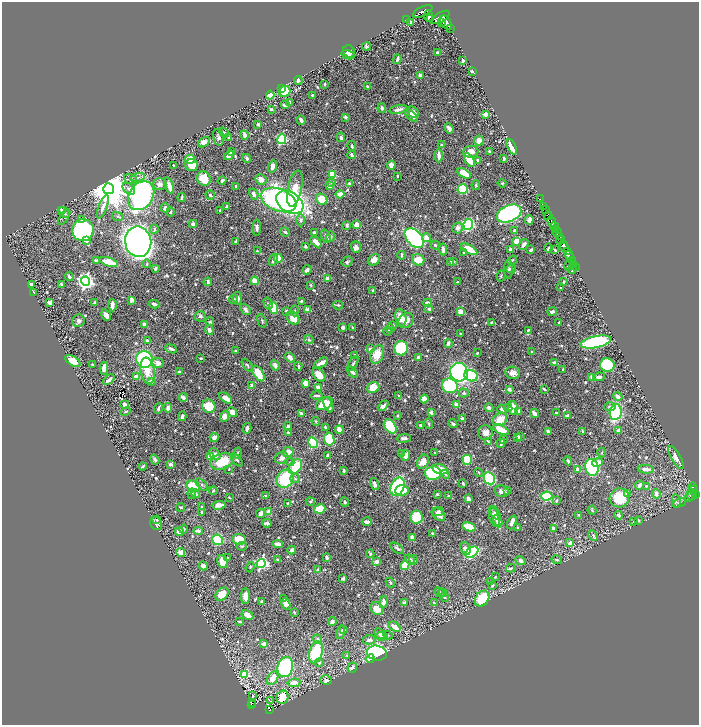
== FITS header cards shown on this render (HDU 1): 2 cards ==
NAXIS1  =                 1394
NAXIS2  =                 1446

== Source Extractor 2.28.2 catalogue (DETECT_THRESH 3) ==
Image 1394 x 1446 px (HDU 1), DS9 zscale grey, zoomed out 1/2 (1 PNG px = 2 x 2 image px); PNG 701 x 727 px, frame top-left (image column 2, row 1446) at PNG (2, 2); each listed source drawn as its Kron ellipse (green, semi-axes under 4 px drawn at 4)
Background 0.681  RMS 0.0086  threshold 0.0258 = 3 sigma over >= 5 px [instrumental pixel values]
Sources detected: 837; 22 cannot appear on this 1/2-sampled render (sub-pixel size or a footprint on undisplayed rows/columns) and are neither listed nor drawn; of the other 815, the 500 brightest by FLUX_AUTO listed and drawn (315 fainter detections omitted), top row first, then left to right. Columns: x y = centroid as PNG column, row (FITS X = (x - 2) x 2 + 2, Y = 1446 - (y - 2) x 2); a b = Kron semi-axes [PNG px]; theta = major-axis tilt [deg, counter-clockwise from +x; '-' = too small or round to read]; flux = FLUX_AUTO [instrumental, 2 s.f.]
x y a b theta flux
423 11 10 5 26 980
428 16 5 4 - 430
440 17 10 5 29 2700
406 19 2 1 - 8.2
431 19 2 1 - 75
410 22 3 2 - 3.5
441 22 2 2 - 190
446 23 8 5 -55 2000
451 29 2 1 - 71
367 47 4 3 - 3.5
349 51 6 5 - 6.9
437 52 4 3 - 2.7
348 55 7 4 -12 6.4
397 59 5 2 - 3.8
463 61 2 2 - 11
472 71 3 2 - 7.7
420 75 4 3 - 6.5
298 80 4 2 - 6.4
325 84 2 2 - 1.9
368 87 4 2 - 2.8
281 88 4 3 - 51
285 92 6 5 - 46
270 95 4 4 - 36
312 95 2 2 - 2.6
290 102 3 3 - 2
285 105 5 4 - 4
382 108 5 3 - 3.8
271 109 4 3 - 2.4
398 109 9 3 11 8.4
413 112 6 4 -46 9.3
486 114 3 3 - 16
411 115 8 3 -42 9.7
345 117 4 3 - 4.1
301 120 5 3 - 5.9
258 124 3 2 - 6.5
449 128 5 3 - 7.1
224 132 5 3 - 2.7
245 135 4 3 - 9.1
218 137 8 5 -76 6.3
229 137 3 3 - 2.7
341 137 5 3 - 6.9
282 139 5 4 - 130
479 141 5 4 - 9
204 142 6 4 36 18
441 145 2 2 - 3.4
352 146 5 3 - 3.9
512 147 8 3 -64 22
231 151 3 2 - 6
489 151 2 2 - 2.1
471 152 8 6 8 17
229 155 5 4 - 13
352 155 4 3 - 5.8
439 155 7 3 -88 10
247 158 4 3 - 5.2
504 158 3 2 - 3
190 159 5 4 - 26
469 160 7 4 -57 37
478 160 4 3 - 3.8
173 165 3 2 - 2.1
192 165 6 6 - 23
391 165 4 4 - 12
272 167 6 4 74 9.6
464 173 7 4 -30 32
332 174 4 3 - 40
397 176 3 2 - 2.1
138 178 7 4 13 4.2
204 178 8 6 -60 43
130 179 6 4 -16 4.4
261 179 6 5 - 15
222 181 4 3 - 4.6
331 182 4 3 - 2
349 183 3 3 - 3.5
502 183 4 3 - 1.9
160 184 7 6 - 10
169 185 9 3 -68 19
476 185 5 3 - 2.5
235 186 2 2 - 3.1
330 186 4 3 - 8.3
295 188 18 7 78 41
109 189 5 5 - 6900
129 189 7 5 -45 6
463 189 5 4 - 110
254 194 6 3 -62 10
340 194 4 3 - 22
210 195 5 3 - 4.5
141 196 15 12 55 600
182 197 4 2 - 3
322 199 6 5 - 39
540 199 2 1 - 11
279 200 18 11 -22 400
290 202 15 10 -32 570
227 206 4 2 - 2.5
103 207 12 4 69 8.9
544 207 2 1 - 19
165 208 4 3 - 6.6
62 210 4 3 - 9.6
220 210 2 2 - 4.2
546 210 3 1 - 34
170 212 5 3 - 3.5
64 213 6 3 -54 3
509 214 13 8 23 600
118 216 6 3 -17 2.6
548 216 4 3 - 730
64 217 9 3 58 3
82 219 4 4 - 5.6
301 220 6 4 89 4.1
529 220 5 3 - 5.4
552 221 5 2 - 440
193 224 4 4 - 4.1
357 224 4 3 - 14
468 224 5 4 - 170
347 225 3 2 - 5.3
554 227 4 3 - 120
257 228 8 3 88 4.7
457 228 5 5 - 7.1
154 229 4 3 - 2.9
555 229 3 1 - 45
83 230 11 10 - 300
514 230 2 2 - 6.7
285 232 5 3 - 2.1
314 232 3 3 - 3.7
557 232 5 2 - 340
326 236 7 3 -69 7.3
560 236 3 1 - 120
330 237 5 3 - 2.5
414 238 11 7 -46 260
426 238 5 4 - 14
561 240 4 3 - 370
87 241 2 2 - 11
236 241 4 3 - 2.4
517 241 3 3 - 27
138 242 15 13 -81 2400
316 242 6 3 -44 20
435 245 5 3 - 3.2
523 245 6 3 55 6
305 246 3 2 - 4
564 246 6 3 -62 1000
356 247 6 5 - 8.6
548 248 4 2 - 3
443 249 6 3 -85 8.2
469 249 9 3 -31 32
510 249 3 2 - 5
531 250 3 2 - 4.8
555 250 3 2 - 2.8
257 251 3 2 - 2.1
567 251 2 2 - 230
463 252 3 3 - 1.9
402 255 4 2 - 3.2
569 255 5 3 - 600
278 258 4 3 - 26
273 260 6 3 66 5.1
374 260 6 5 - 16
418 260 6 5 - 28
512 260 5 3 - 2.2
572 260 3 2 - 160
96 261 4 3 - 3.1
109 262 9 3 -18 27
347 262 6 5 - 3.5
450 262 3 3 - 3.4
453 262 3 3 - 2.9
147 264 4 3 - 2.2
574 264 2 1 - 33
569 265 5 2 - 4.2
155 268 4 3 - 4
576 268 2 1 - 24
509 269 10 3 -89 3.3
511 269 5 4 - 2.9
572 269 5 3 - 3.9
307 270 5 3 - 6.1
501 276 5 3 - 2
69 277 4 3 - 4
328 279 4 3 - 13
85 281 4 4 - 680
254 281 4 3 - 16
208 282 4 2 - 4.3
457 282 2 2 - 2.7
564 282 4 2 - 2.7
61 284 3 2 - 2.3
31 285 3 3 - 10
311 285 3 3 - 2
561 288 2 2 - 2.3
373 290 2 2 - 3.9
34 292 2 2 - 3.2
238 298 7 4 -86 6.7
233 299 4 3 - 2.8
132 300 3 3 - 13
301 301 3 2 - 2.2
50 302 4 4 - 13
95 302 3 2 - 2.3
268 303 6 4 -73 3.1
428 303 4 3 - 8.8
154 304 5 3 - 6.5
112 305 6 3 -87 12
338 305 5 3 - 2.8
274 308 6 4 -71 67
246 309 6 3 -52 5.9
429 309 3 3 - 3.7
308 310 4 3 - 11
286 311 3 3 - 2.6
295 311 5 2 - 2
461 312 4 3 - 21
552 312 4 3 - 6.2
106 315 6 3 -60 8.6
200 316 5 5 - 3.8
401 317 8 5 -80 20
293 318 7 5 -51 25
406 320 8 7 - 12
79 321 6 6 - 5.6
262 321 7 3 -74 2.3
210 322 4 3 - 2.1
491 322 4 3 - 2.5
559 323 3 2 - 3.2
145 324 3 3 - 13
393 325 3 3 - 2.9
343 327 3 3 - 6.1
352 328 3 2 - 2.5
390 329 4 3 - 2.1
209 330 5 4 - 8.1
528 330 3 2 - 2.4
388 331 4 2 - 2.1
461 334 4 2 - 2.1
309 340 5 4 - 2.8
147 341 4 3 - 6.6
596 342 15 6 12 190
448 343 4 3 - 7.5
401 348 7 6 - 160
171 349 6 3 -23 6
370 349 4 3 - 7.9
235 351 2 2 - 3.2
532 352 4 3 - 2.2
477 353 2 2 - 2.8
377 354 9 6 68 29
354 355 3 2 - 2
290 357 5 3 - 9.1
419 357 3 2 - 7.8
201 358 3 2 - 2
144 359 8 8 - 230
73 361 8 4 -33 23
158 363 6 5 - 11
321 363 7 3 30 17
353 363 8 3 61 3.4
555 363 4 3 - 8.2
93 365 3 2 - 2.1
247 365 7 3 -52 3
275 365 5 3 - 11
607 365 7 6 - 89
298 366 4 3 - 2.7
104 368 6 4 -88 10
563 370 3 2 - 3.4
148 371 13 7 -80 25
180 372 3 2 - 5.8
352 372 6 4 -42 4.8
459 372 9 8 - 460
258 373 9 5 -57 36
513 373 7 6 - 12
319 375 8 5 -49 22
137 376 3 3 - 21
471 376 7 5 -21 80
592 377 4 3 - 7.4
599 377 6 3 8 5.2
109 380 6 2 40 7.5
151 381 4 4 - 7.6
306 383 4 3 - 15
252 386 4 3 - 13
450 386 8 7 - 140
318 387 4 3 - 14
373 387 6 5 - 34
509 389 3 2 - 9.7
544 389 4 2 - 2.9
464 393 5 4 - 3.4
317 395 6 2 -2 4.4
398 396 3 2 - 2
618 397 5 4 - 8.3
183 398 4 3 - 11
226 398 7 3 -36 19
424 399 4 4 - 8.8
324 404 9 5 31 39
125 405 4 3 - 10
328 405 8 4 -68 15
457 405 4 3 - 13
209 406 7 6 - 48
383 406 6 3 42 7.4
610 407 6 4 1 6.5
158 408 5 2 - 4.5
168 408 5 3 - 12
489 408 4 4 - 5.6
508 408 4 3 - 2
513 408 7 4 -75 37
502 409 5 3 - 7.2
126 411 5 3 - 2.1
519 411 4 3 - 8.3
232 412 5 4 - 15
431 412 2 2 - 14
616 412 8 6 80 140
301 413 3 3 - 4.7
535 413 5 3 - 9.3
556 413 4 3 - 2.4
568 415 4 3 - 3.9
182 416 5 3 - 7.7
225 416 5 4 - 12
398 416 3 2 - 3.9
463 419 3 2 - 6.1
500 419 7 6 - 28
316 421 4 3 - 2.1
429 424 5 3 - 2.3
453 424 5 3 - 3.7
420 425 2 2 - 5.4
288 426 4 3 - 6.2
390 426 8 5 -50 98
325 427 3 3 - 3.1
247 428 5 3 - 5.1
339 430 4 3 - 16
501 430 9 3 -26 37
548 431 3 3 - 4.7
582 431 4 3 - 2.4
619 431 4 3 - 9.9
288 432 3 3 - 2.9
485 433 7 7 - 10
214 437 4 4 - 4.6
518 437 4 3 - 7.8
520 437 4 3 - 4.6
404 438 7 3 1 5.7
329 439 6 5 - 65
503 440 3 3 - 4.4
488 441 4 3 - 2.2
313 443 5 4 - 110
501 443 4 2 - 2.9
288 452 5 5 - 16
238 453 5 3 - 2.7
402 453 4 4 - 2.3
434 453 3 2 - 1.9
602 453 5 3 - 1.9
215 454 7 4 -51 8.5
328 455 3 3 - 8.4
406 456 5 3 - 14
210 457 4 4 - 36
282 458 7 6 - 7.6
676 458 13 4 -60 12
155 460 5 3 - 4.3
237 460 7 3 -49 4.1
467 460 5 4 - 66
222 461 12 7 18 59
568 461 4 3 - 2.7
290 462 4 3 - 2
423 462 7 5 61 17
598 462 5 3 - 19
170 464 3 2 - 20
143 466 4 2 - 2.4
295 467 8 6 53 60
592 467 8 6 -77 150
229 469 3 3 - 1.9
440 469 8 4 -14 25
646 469 8 3 -6 11
578 470 4 3 - 12
344 471 3 2 - 2.8
479 472 4 2 - 1.9
433 473 8 7 - 180
445 474 5 3 - 2.5
295 478 5 4 - 3.5
489 478 6 5 - 160
285 479 9 8 - 81
463 483 3 2 - 3
375 484 6 3 -75 9.4
202 485 8 3 -43 3.5
639 485 4 3 - 9.3
193 486 7 5 -31 73
646 486 3 3 - 2.1
398 487 9 6 66 150
693 487 4 2 - 130
693 489 3 1 - 130
213 490 4 2 - 2.4
402 490 7 5 3 25
507 490 3 2 - 3
502 491 7 6 - 6.3
627 493 4 3 - 7.9
192 494 5 4 - 4.3
196 494 4 3 - 4.8
437 494 3 2 - 2.8
656 494 4 3 - 10
695 494 4 2 - 180
690 495 6 1 59 77
692 495 5 2 - 170
266 496 4 3 - 1.9
448 496 2 2 - 2
546 496 6 4 6 160
229 497 2 2 - 2.1
619 498 10 9 - 57
468 499 3 3 - 13
556 501 3 3 - 3.6
676 501 7 3 -84 2.8
310 502 5 4 - 2.2
345 502 4 3 - 2.7
288 503 3 3 - 5
679 503 7 3 22 2.5
219 505 7 3 4 14
180 507 4 3 - 2.9
201 507 3 3 - 1.9
320 509 5 4 - 62
592 510 4 3 - 2.3
269 511 3 3 - 17
438 511 6 3 21 4.9
202 512 3 2 - 4.4
261 513 4 3 - 9.9
495 513 8 4 -56 3.6
439 515 8 5 -39 12
579 515 3 3 - 2
618 515 4 3 - 6.5
416 517 6 6 - 73
494 517 10 4 -75 8.6
157 519 3 2 - 2.7
638 520 3 3 - 5
498 521 6 4 -67 14
634 521 4 3 - 2.1
367 522 5 3 - 7.1
512 522 7 3 68 9.1
267 523 5 3 - 5.9
156 524 7 5 -60 6.1
469 527 7 4 -17 37
518 528 2 2 - 4.2
553 528 4 3 - 3.6
184 529 4 3 - 2.3
198 531 5 3 - 8.2
179 532 4 4 - 10
433 533 4 3 - 1.9
593 535 6 4 -65 3
412 537 4 3 - 6.9
239 539 7 5 -7 45
217 540 5 5 - 87
570 543 4 3 - 8.8
278 544 5 3 - 11
242 546 5 3 - 2.2
397 548 8 3 -35 4.7
465 548 6 5 - 7.3
292 550 4 3 - 12
472 552 7 4 31 140
181 553 4 4 - 14
370 554 4 3 - 3.2
327 557 3 3 - 6.4
227 558 3 2 - 2.3
410 559 5 4 - 5.2
413 559 5 4 - 2.3
277 560 3 2 - 3
557 560 5 3 - 2.7
520 561 5 3 - 6.7
223 562 6 5 - 21
376 562 3 3 - 9.4
261 563 4 4 - 300
405 565 4 4 - 54
203 566 4 3 - 12
250 567 5 3 - 2
511 568 5 3 - 3.6
318 570 2 2 - 13
495 577 2 2 - 2
343 579 3 2 - 5.8
390 582 5 3 - 3.2
491 582 3 3 - 2.4
492 585 3 3 - 4.4
440 592 6 3 -47 2.4
443 593 4 3 - 2.7
222 594 8 5 45 28
245 596 8 4 88 11
444 597 5 4 - 2.8
284 599 4 3 - 2.6
482 599 8 6 55 62
262 601 3 3 - 3.9
383 602 6 3 78 12
404 602 4 3 - 4.2
434 603 3 2 - 2.4
286 604 6 4 -78 11
377 608 7 5 -45 20
294 612 4 3 - 2.4
247 615 6 4 -29 16
239 621 4 3 - 2.3
332 622 4 3 - 6.8
395 627 6 3 -35 20
344 630 4 3 - 3.2
341 632 7 3 77 6.4
380 634 6 5 - 4.8
388 635 5 3 - 2.5
382 636 6 4 -2 4.8
318 639 5 4 - 4
369 640 6 4 8 7.4
263 644 4 3 - 6.5
316 652 11 6 74 120
377 653 10 7 -13 360
347 655 4 4 - 1.9
370 659 4 4 - 11
319 663 4 4 - 3.7
285 667 10 7 73 250
352 668 5 4 - 4.6
245 674 4 3 - 49
273 678 7 5 59 25
326 680 6 4 -15 6.3
294 683 6 4 9 16
253 696 3 1 - 5.1
283 697 7 6 - 43
270 701 2 1 - 3.8
252 703 3 2 - 47
252 705 3 2 - 49
269 710 3 2 - 110
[315 fainter detections neither listed nor drawn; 22 sub-pixel or undisplayed-footprint detections neither listed nor drawn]